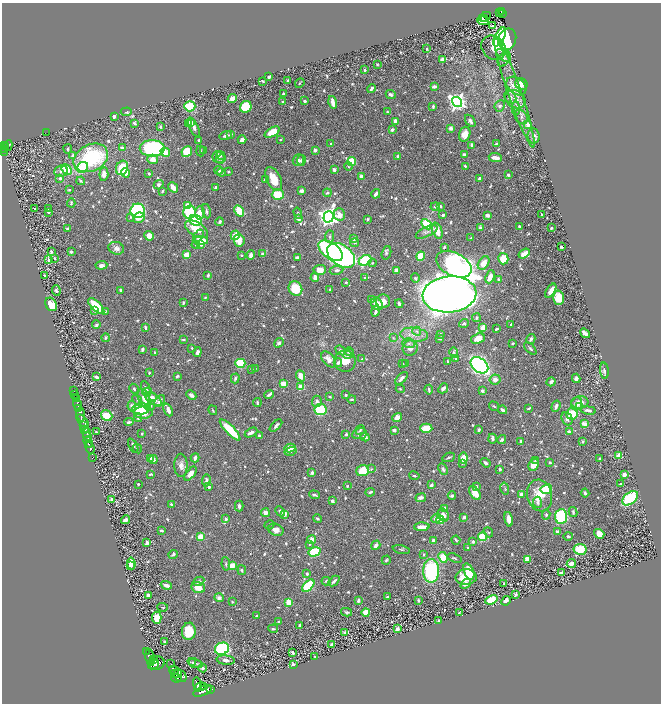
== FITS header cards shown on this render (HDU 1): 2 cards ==
NAXIS1  =                 1318
NAXIS2  =                 1403

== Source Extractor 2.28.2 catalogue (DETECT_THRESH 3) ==
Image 1318 x 1403 px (HDU 1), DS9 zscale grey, zoomed out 1/2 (1 PNG px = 2 x 2 image px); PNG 663 x 706 px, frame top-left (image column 2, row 1402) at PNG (2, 3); each listed source drawn as its Kron ellipse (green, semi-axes under 4 px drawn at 4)
Background 0.531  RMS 0.01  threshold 0.0311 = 3 sigma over >= 5 px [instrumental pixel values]
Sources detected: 933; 39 cannot appear on this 1/2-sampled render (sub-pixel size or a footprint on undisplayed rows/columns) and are neither listed nor drawn; of the other 894, the 500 brightest by FLUX_AUTO listed and drawn (394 fainter detections omitted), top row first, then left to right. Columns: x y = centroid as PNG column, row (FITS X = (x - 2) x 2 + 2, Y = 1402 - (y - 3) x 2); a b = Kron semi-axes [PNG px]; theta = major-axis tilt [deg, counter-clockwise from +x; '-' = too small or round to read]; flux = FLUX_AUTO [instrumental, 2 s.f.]
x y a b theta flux
501 11 2 2 - 21
499 12 3 1 - 13
502 13 3 1 - 16
485 17 7 2 26 3.4
484 19 2 1 - 8.9
483 21 6 3 -15 13
492 26 4 2 - 2.4
500 37 10 4 62 130
507 39 11 9 70 460
494 48 13 11 -47 30
427 49 2 2 - 2.7
503 56 9 4 -40 6.7
504 59 8 5 58 8.5
442 60 4 3 - 11
377 64 3 3 - 2.4
364 70 2 2 - 9.1
269 77 3 2 - 9.2
263 81 3 2 - 2.7
287 81 3 2 - 3
300 83 5 2 - 2.6
521 84 6 5 - 19
434 86 4 3 - 7.7
516 86 11 8 -39 17
371 88 4 3 - 6.2
515 93 58 6 -71 64
283 94 2 2 - 3.7
391 95 5 3 - 7.4
510 97 7 5 -49 6
232 99 5 4 - 19
515 99 11 8 -32 20
305 101 3 2 - 5.5
283 102 2 2 - 4
333 102 6 3 -76 19
457 102 5 4 - 970
190 106 6 5 - 63
433 106 3 2 - 4.2
500 106 6 5 - 5.6
246 107 6 5 - 73
516 108 7 4 -88 6.3
126 112 5 3 - 2.6
387 112 3 3 - 3.4
114 116 4 2 - 6.4
521 117 8 5 -54 7.8
396 121 3 3 - 22
470 121 7 3 -54 7.2
191 122 3 2 - 5.8
134 123 4 3 - 6.8
189 124 3 3 - 19
528 124 3 3 - 11
161 127 3 2 - 3.3
194 127 10 3 -65 13
451 128 3 3 - 10
392 130 3 3 - 4.2
272 132 8 4 29 41
46 133 2 1 - 14
465 134 7 5 72 19
230 135 4 2 - 3.7
226 136 6 3 18 5.9
534 136 7 6 - 12
199 140 3 3 - 4
242 140 4 3 - 8.2
280 140 3 2 - 2.8
331 144 3 3 - 3.1
496 144 3 2 - 3
472 145 4 2 - 8.5
3 146 3 2 - 230
6 146 2 1 - 94
8 146 6 3 61 250
122 148 3 3 - 4.2
152 148 12 8 0 290
68 149 4 3 - 2.8
4 150 3 2 - 130
204 150 3 2 - 2.5
315 150 3 3 - 7.6
201 151 5 3 - 2.9
165 152 5 4 - 32
187 152 5 5 - 49
5 153 4 2 - 83
221 155 4 4 - 2.9
464 155 3 3 - 10
73 156 4 3 - 4.7
398 156 3 3 - 8
218 157 6 5 - 6.5
91 158 18 13 26 180
495 158 6 2 -6 20
153 159 5 5 - 16
221 159 5 3 - 2.4
298 160 6 5 - 11
301 160 5 3 - 3.6
352 162 4 4 - 59
348 166 4 3 - 2.4
465 166 2 2 - 4.3
82 167 6 5 - 57
122 168 7 6 - 78
67 170 6 4 -46 54
219 170 4 3 - 7.8
334 170 4 3 - 5.2
61 171 7 5 6 7.2
221 172 4 3 - 4.9
228 172 2 2 - 2.5
125 173 5 4 - 40
149 173 3 3 - 2.7
104 174 7 4 85 12
508 175 2 2 - 6.2
361 177 3 3 - 13
60 178 3 3 - 7.8
480 178 4 3 - 5.6
265 179 3 3 - 2.5
274 179 13 7 -63 41
81 181 4 3 - 2.7
159 185 5 4 - 4.5
173 187 5 3 - 16
216 188 4 2 - 4.7
69 190 4 3 - 2.5
162 191 4 3 - 3
302 191 4 3 - 11
327 193 4 3 - 3.5
376 194 5 3 - 8.1
278 195 6 5 - 69
71 203 4 3 - 2.6
187 205 4 3 - 21
440 206 3 2 - 5.2
435 207 4 3 - 4.2
35 209 2 2 - 3.8
49 209 3 2 - 4.3
138 211 7 7 - 340
206 211 7 3 -78 5.2
239 211 6 4 -59 46
48 212 3 2 - 3.8
189 212 7 6 - 120
200 213 7 5 82 20
298 213 5 3 - 2.6
339 214 6 5 - 16
443 215 3 2 - 6
487 215 4 3 - 7.6
542 215 3 2 - 2.7
131 217 3 3 - 2.9
329 217 5 5 - 1300
139 218 6 5 - 17
298 219 4 3 - 8.8
367 219 3 2 - 3.8
195 220 6 5 - 170
220 222 4 3 - 5.5
426 224 6 4 -45 110
519 226 3 3 - 3.6
481 228 3 2 - 13
551 228 2 2 - 2.4
68 229 3 2 - 11
196 229 13 6 -32 38
437 231 8 4 -71 25
427 232 12 4 27 8.3
235 235 5 3 - 33
149 236 5 4 - 15
198 236 7 4 59 6.1
330 236 6 4 85 3.8
471 238 2 2 - 2.3
354 239 4 3 - 6.9
239 240 6 5 - 30
200 241 7 4 0 50
354 243 4 3 - 3.4
201 244 4 4 - 6.9
196 245 4 3 - 3.1
444 247 4 3 - 3
561 247 3 2 - 5.6
116 248 8 6 -18 12
51 251 4 3 - 4.4
331 251 14 8 -35 330
71 252 2 2 - 5.6
386 253 7 4 72 3.7
263 254 3 3 - 8.7
524 254 6 3 35 29
186 255 3 3 - 32
241 255 2 2 - 2.5
251 255 4 3 - 12
341 255 15 10 -36 780
421 256 5 4 - 71
297 257 3 2 - 7.1
55 258 3 2 - 2.9
49 259 4 2 - 9.2
503 259 5 5 - 60
365 260 7 5 28 190
372 263 4 4 - 2.7
484 263 7 5 54 25
454 264 19 11 -27 520
101 265 6 4 3 11
320 270 6 5 - 24
336 270 7 4 9 7.4
396 271 3 3 - 13
45 275 2 2 - 2.7
208 275 3 2 - 5.5
490 277 7 3 67 27
315 278 4 3 - 21
365 278 2 2 - 3.8
415 278 4 3 - 4
499 280 3 3 - 4.7
346 282 3 2 - 2.7
295 289 7 6 - 60
56 290 5 4 - 4.5
121 290 4 3 - 5.3
330 290 2 2 - 4.5
551 291 8 3 58 24
449 294 27 18 5 3700
205 297 4 3 - 2.4
558 298 7 5 87 39
371 299 4 2 - 2.6
383 301 7 7 - 14
183 303 4 3 - 3.7
51 304 7 5 -59 25
377 304 7 5 -49 31
399 304 4 3 - 6.8
96 306 10 4 -43 68
95 310 3 3 - 16
105 311 3 3 - 2.9
375 311 5 2 - 7.9
476 318 4 3 - 3.7
464 323 5 4 - 3.5
511 324 2 2 - 2.8
96 325 4 3 - 3.4
145 327 3 2 - 5
483 327 4 3 - 15
496 329 3 2 - 4.2
417 331 4 3 - 3.8
585 333 5 3 - 21
441 334 3 2 - 2.3
414 335 14 7 -6 21
106 338 4 3 - 3.9
393 338 4 4 - 3
478 338 7 5 22 20
440 339 3 2 - 2.5
531 339 5 3 - 4.4
183 340 4 2 - 2.4
279 343 5 4 - 5.3
408 343 6 5 - 6.7
513 343 3 2 - 3.5
192 348 3 2 - 2.7
410 348 8 7 - 14
530 349 7 3 -45 4.2
142 350 4 2 - 7.3
341 350 5 4 - 6.1
155 352 2 2 - 2.5
197 352 5 4 - 5.9
349 352 5 3 - 6.1
454 352 5 4 - 3.5
349 354 6 4 30 4
328 359 9 5 -51 16
362 359 4 3 - 2.5
456 359 2 2 - 10
345 361 10 10 - 30
448 361 2 2 - 2.4
240 363 5 4 - 99
338 363 4 3 - 5.5
406 363 4 3 - 4.8
402 364 3 2 - 2.5
479 365 10 7 -38 880
255 369 3 2 - 2.6
252 370 4 3 - 2.8
604 371 8 4 -84 5.3
149 373 2 2 - 2.6
177 376 4 2 - 3.5
301 376 6 3 -67 23
96 377 4 2 - 6.5
235 378 5 3 - 4.8
401 378 8 3 45 8.9
576 378 4 4 - 11
495 379 5 5 - 12
551 382 4 3 - 7.8
283 384 4 4 - 34
301 387 3 3 - 50
146 388 8 3 -65 4.8
443 388 5 4 - 8.1
134 389 5 3 - 3.3
400 389 4 3 - 2.7
429 390 5 3 - 3.3
73 391 2 1 - 27
482 391 3 3 - 9.1
147 392 5 4 - 11
75 395 2 1 - 66
191 395 5 4 - 5.8
269 395 5 2 - 4.6
346 395 2 2 - 3.3
152 396 3 2 - 4.6
330 396 3 2 - 3.4
76 399 3 2 - 150
144 399 10 6 -68 21
153 399 9 5 -36 24
352 399 4 2 - 2.6
137 400 6 3 -53 3.3
160 401 7 4 49 11
317 401 5 5 - 6.3
580 402 9 6 5 16
257 403 4 2 - 2.8
577 404 6 5 - 21
77 405 6 2 -71 480
132 406 5 4 - 11
150 406 5 4 - 5.6
494 406 5 2 - 2.4
556 406 6 3 70 9
580 407 4 3 - 2.3
529 408 4 2 - 3
79 409 2 2 - 210
141 409 9 5 5 33
168 410 7 3 -67 11
213 410 5 3 - 2.8
320 410 6 5 - 140
503 410 4 2 - 8.1
588 410 7 3 -10 9.1
143 413 9 6 1 51
572 414 6 5 - 57
81 415 7 3 -81 900
107 416 6 5 - 40
397 417 5 4 - 16
138 418 4 4 - 5.1
567 419 7 5 -64 8.6
83 421 8 3 -49 460
129 422 5 3 - 4.4
585 424 3 2 - 31
83 425 3 2 - 210
276 426 8 3 44 5.5
426 428 6 4 -2 35
85 430 4 2 - 260
230 430 14 4 -46 76
360 430 5 3 - 2.9
394 430 3 2 - 8.4
479 430 3 2 - 5.3
96 432 2 2 - 3.6
569 432 3 2 - 13
87 433 5 3 - 240
251 433 7 3 28 10
142 434 3 2 - 2.4
346 434 3 3 - 5
360 434 7 5 8 11
259 435 4 3 - 3.4
88 436 4 2 - 170
365 437 4 3 - 9.2
492 439 5 3 - 7.3
502 440 5 4 - 5.1
521 441 3 2 - 4.7
88 442 6 2 -70 720
583 442 3 3 - 3.6
133 446 8 3 -62 5.1
90 448 6 3 -71 770
290 448 5 3 - 45
137 449 5 3 - 2.9
290 451 6 3 15 4.5
619 456 4 3 - 28
449 457 6 2 24 3.5
92 458 2 1 - 16
151 458 4 3 - 5.7
195 458 5 3 - 6.6
463 458 5 4 - 28
153 459 4 3 - 7.8
600 459 3 2 - 4.9
536 460 4 3 - 2.6
550 462 3 3 - 2.8
463 463 4 3 - 2.5
486 463 5 3 - 6.4
181 465 11 6 -90 15
534 465 6 5 - 24
371 469 4 4 - 2.6
443 469 6 4 -64 5.2
500 469 3 2 - 4.5
363 471 6 5 - 60
312 473 3 3 - 8.4
150 474 3 2 - 2.6
190 474 8 4 51 15
624 475 4 3 - 6.6
414 476 5 3 - 3
206 480 6 3 87 7.2
138 484 2 2 - 4.3
621 484 4 2 - 2.8
431 485 3 2 - 11
347 486 4 3 - 3.1
476 486 3 3 - 3.9
209 487 3 3 - 4.9
505 488 6 3 -76 2.8
546 489 6 5 - 66
370 492 4 2 - 4.4
475 493 8 4 -55 24
585 493 4 3 - 3.1
521 494 4 3 - 11
315 495 5 2 - 4.6
539 495 16 12 -77 50
452 496 4 4 - 3.8
421 498 5 3 - 7.5
630 498 9 5 38 110
112 500 3 3 - 13
332 501 3 3 - 4.5
538 502 6 4 -87 6.3
172 505 3 2 - 5.4
239 506 5 3 - 6.3
445 509 4 3 - 7.8
280 511 5 3 - 4.8
573 512 5 3 - 3.7
265 513 4 3 - 14
285 514 4 3 - 10
443 515 7 5 -60 14
546 515 5 3 - 4
561 516 7 6 - 190
464 517 3 2 - 8.4
436 518 5 4 - 8.6
226 519 3 3 - 4.8
318 519 4 3 - 3
509 519 7 3 -78 18
126 520 4 3 - 9.5
440 520 4 3 - 33
269 525 5 3 - 2.6
422 527 8 3 2 23
161 530 3 2 - 6
276 530 8 5 -22 16
488 532 5 3 - 2.6
557 532 4 3 - 6.5
599 534 5 4 - 24
568 536 5 3 - 3.2
201 537 4 3 - 42
482 537 4 4 - 92
312 540 4 3 - 20
433 540 4 3 - 4.8
456 540 4 2 - 2.7
473 542 4 3 - 4.6
147 543 3 2 - 8.5
310 544 3 3 - 2.8
376 545 5 4 - 8.1
468 548 3 2 - 3
580 549 6 5 - 57
401 550 8 4 -12 3.6
314 552 6 4 15 88
173 554 4 3 - 3.7
423 555 3 2 - 2.9
443 557 5 4 - 46
454 558 7 3 -18 2.8
527 559 4 3 - 21
386 560 5 3 - 3.4
131 563 6 3 -82 15
226 564 7 3 -83 3.3
571 564 4 3 - 8.3
130 565 3 2 - 7.2
232 565 4 3 - 37
242 570 5 3 - 3.3
431 571 12 8 89 200
469 571 8 4 -69 59
561 573 2 2 - 21
307 574 4 3 - 4
466 577 10 7 3 45
199 581 6 4 25 6
326 581 4 3 - 2.9
334 581 6 2 42 6.2
466 584 6 4 41 11
504 584 3 2 - 4
166 585 6 3 -20 8.5
308 586 7 4 44 120
198 588 7 5 -12 28
516 594 4 3 - 7.1
148 596 4 3 - 7.7
387 597 3 2 - 3.8
219 598 5 4 - 6.3
358 600 4 3 - 4.7
418 600 4 3 - 2.6
491 600 6 4 23 55
506 601 5 3 - 10
232 602 3 3 - 2.7
289 602 4 3 - 35
163 607 5 3 - 2.3
346 612 5 3 - 4.1
366 612 4 4 - 18
459 613 3 2 - 3
256 616 2 2 - 3.6
157 618 6 5 - 21
279 621 2 2 - 4
438 621 3 3 - 2.3
299 626 4 2 - 6.1
273 629 5 3 - 2.9
397 629 3 3 - 16
189 631 8 7 - 60
344 633 3 3 - 4.8
165 642 4 3 - 2.7
332 644 3 2 - 4.8
222 649 7 6 - 250
147 651 3 1 - 39
293 653 3 3 - 3.2
315 657 3 2 - 2.5
150 658 8 4 -81 1900
154 660 3 2 - 360
226 660 9 4 -6 8.3
192 662 4 3 - 2.6
156 663 8 6 8 1400
195 663 8 4 -19 5.4
154 664 5 3 - 1200
171 664 2 1 - 46
293 664 3 3 - 4.6
202 668 4 3 - 7.4
174 670 5 4 - 1100
174 673 3 2 - 430
177 673 3 2 - 530
180 676 7 5 -44 1400
176 678 5 4 - 1000
197 684 7 4 -78 1200
204 686 2 1 - 150
201 687 5 3 - 210
211 689 2 2 - 32
203 691 10 4 23 1500
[394 fainter detections neither listed nor drawn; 39 sub-pixel or undisplayed-footprint detections neither listed nor drawn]